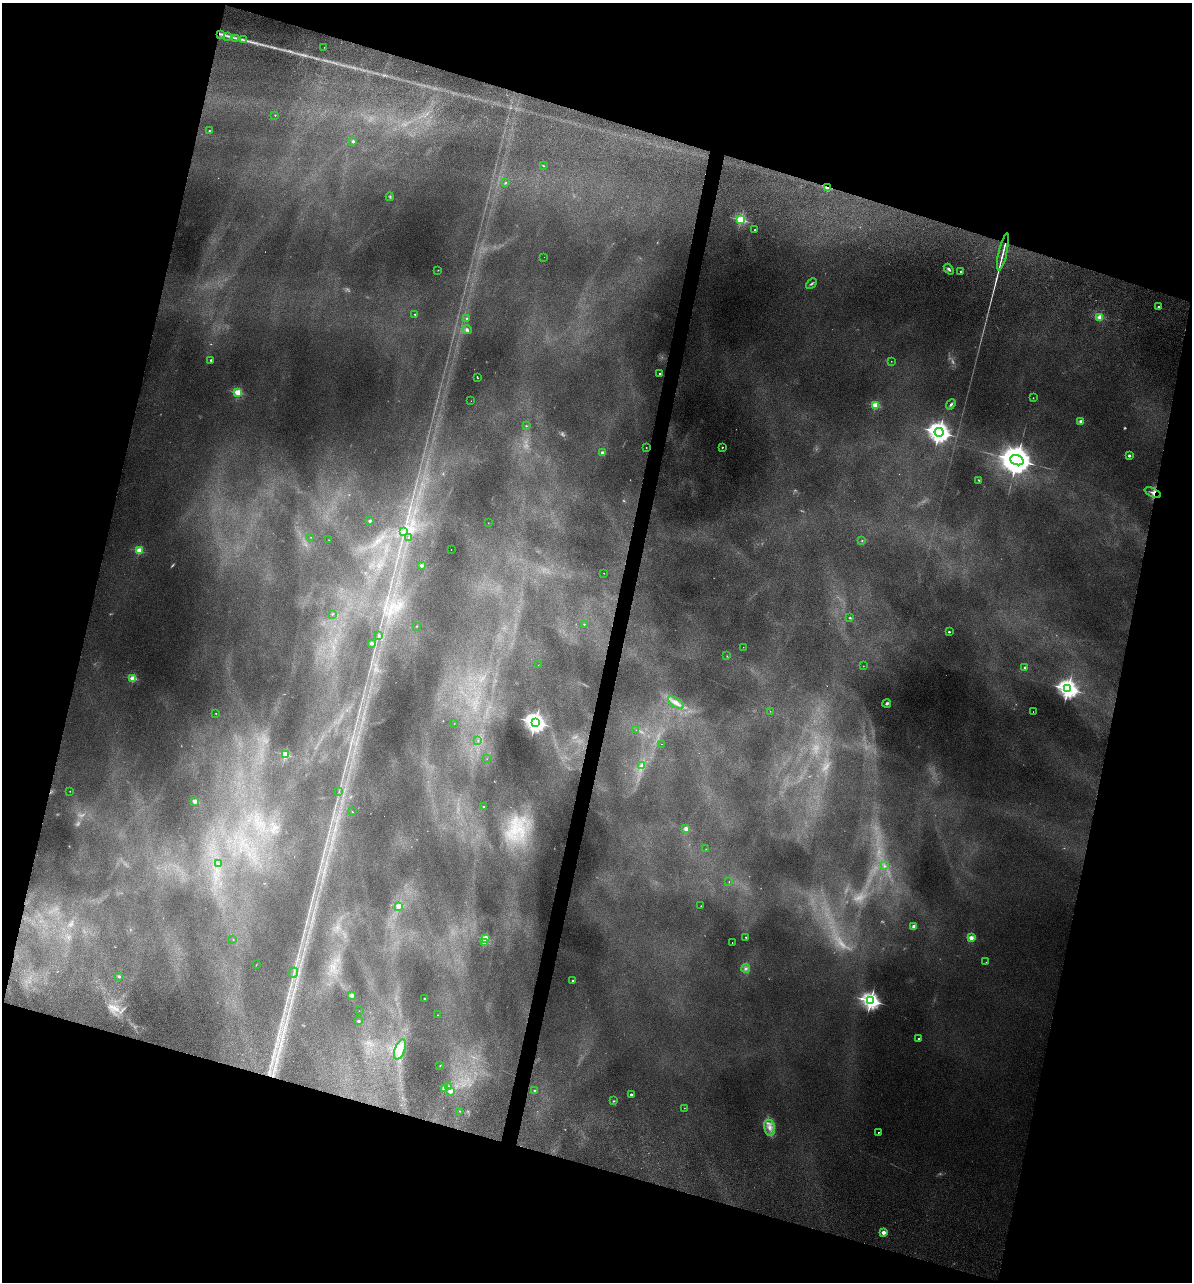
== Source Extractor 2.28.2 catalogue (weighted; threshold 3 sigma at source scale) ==
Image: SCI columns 239-4998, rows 393-5510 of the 5355 x 5900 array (HDU 1 of 3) = the unmasked area's bounding box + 8 px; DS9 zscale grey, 4 x 4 block average (1 PNG px = mean of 4 x 4 image px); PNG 1194 x 1284 px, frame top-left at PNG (2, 3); each listed source drawn as its Kron ellipse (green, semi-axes under 4 px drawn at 4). Shown black and unused: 33% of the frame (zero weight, under 3 of 5 exposures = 17% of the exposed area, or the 3 px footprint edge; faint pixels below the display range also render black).
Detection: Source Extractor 2.28.2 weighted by HDU 2 'WHT'. Background 0.18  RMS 0.009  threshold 0.0403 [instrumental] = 3 sigma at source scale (4.5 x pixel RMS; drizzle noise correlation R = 1.50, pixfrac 1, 0.05/0.05 arcsec/px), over >= 5 px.
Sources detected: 178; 44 too faint to see at this stretch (4 x 4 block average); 1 cosmic-ray / hot-pixel residue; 1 long thin detection or spike segment (spike, bleed or trail) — neither listed nor drawn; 1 coinciding with a brighter row at this scale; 4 inside a brighter listed object's ellipse — not listed separately; the other 127 listed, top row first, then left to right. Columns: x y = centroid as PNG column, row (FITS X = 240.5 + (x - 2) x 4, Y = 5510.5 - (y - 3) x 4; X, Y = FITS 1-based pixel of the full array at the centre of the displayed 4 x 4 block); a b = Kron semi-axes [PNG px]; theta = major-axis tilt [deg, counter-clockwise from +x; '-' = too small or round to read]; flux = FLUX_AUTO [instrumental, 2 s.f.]
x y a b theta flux
221 34 3 2 - 7
227 36 2 2 - 4.6
236 38 2 2 - 3.5
243 40 2 2 - 4.1
324 47 2 2 - 1.5
275 115 2 2 - 6.5
209 131 2 2 - 9.5
353 141 2 2 - 64
543 166 3 2 - 3.2
505 183 3 2 - 4.5
827 188 2 2 - 270
390 197 4 3 - 7.7
741 220 2 2 - 860
755 230 2 2 - 4.6
1003 252 19 2 77 25
544 257 2 2 - 0.77
949 269 6 2 -50 14
438 270 2 2 - 2.1
961 272 2 2 - 36
811 284 6 2 43 9.9
1158 307 2 2 - 25
415 314 2 2 - 9.5
1100 317 2 2 - 320
467 318 2 2 - 13
467 330 5 4 - 12
211 360 2 2 - 20
891 361 2 2 - 2.1
660 373 2 2 - 13
477 377 3 2 - 5
238 393 2 2 - 520
1033 398 2 2 - 3.3
471 401 2 2 - 1.1
951 404 5 3 - 15
875 405 2 2 - 470
1081 422 2 2 - 150
526 426 2 2 - 3.9
939 432 4 4 - 5100
646 447 2 2 - 2.4
722 447 2 2 - 14
602 453 2 2 - 97
1129 455 2 2 - 64
1017 460 7 5 -19 19000
979 480 4 2 - 4.4
1153 493 9 4 -24 28
370 521 2 2 - 68
488 523 2 2 - 1.3
404 532 2 2 - 2.9
310 537 2 2 - 1.5
409 537 2 2 - 1.8
329 540 2 2 - 1.4
862 541 2 2 - 4.8
139 550 2 2 - 360
451 550 2 2 - 3.8
421 566 2 2 - 60
604 573 2 2 - 2.1
332 614 2 2 - 4.9
850 618 3 2 - 4.7
584 624 2 2 - 8.1
416 626 2 2 - 2.1
949 632 2 2 - 30
378 635 2 2 - 2.7
371 643 2 2 - 81
743 647 2 2 - 2.5
727 656 2 2 - 2.7
538 665 2 2 - 1
863 666 2 2 - 3
1025 668 2 2 - 49
133 678 2 2 - 390
1068 689 4 3 - 4000
676 703 9 4 -33 39
887 703 4 4 - 11
770 711 2 2 - 2.5
1033 712 2 2 - 1.6
216 713 2 2 - 2.1
535 722 4 3 - 4400
454 724 2 2 - 1
636 730 2 2 - 1
478 740 2 2 - 2.7
661 744 2 2 - 1.2
285 754 2 2 - 550
487 759 2 2 - 1.1
642 765 4 3 - 11
70 791 2 2 - 2.2
339 792 2 2 - 1.8
195 801 2 2 - 160
484 806 2 2 - 4.5
352 812 2 2 - 3
686 829 2 2 - 180
706 849 2 2 - 1.2
218 864 2 2 - 1.4
884 866 2 2 - 8
729 882 2 2 - 2
399 906 2 2 - 140
701 906 2 2 - 2.1
914 927 2 2 - 180
746 937 2 2 - 11
485 938 2 2 - 350
971 938 2 2 - 220
233 940 2 2 - 2.8
485 942 2 2 - 230
732 943 2 2 - 2.1
986 962 2 2 - 1.9
256 965 2 2 - 2.2
746 968 4 3 - 14
294 973 5 2 - 6.6
119 976 2 2 - 31
572 981 2 2 - 21
352 995 2 2 - 130
424 998 2 2 - 16
871 1001 3 3 - 3400
359 1011 2 2 - 2.3
437 1015 2 2 - 2.1
358 1021 2 2 - 47
919 1039 2 2 - 35
400 1049 11 5 70 58
440 1066 2 2 - 2.6
448 1086 3 2 - 6.6
444 1088 2 2 - 100
534 1090 2 2 - 20
450 1091 2 2 - 120
631 1094 2 2 - 37
614 1101 3 2 - 5.1
684 1108 2 2 - 3.5
460 1111 2 2 - 7.5
769 1128 8 5 -81 45
878 1132 2 2 - 6.1
883 1232 2 2 - 160
Overlapping masked pixels (flux is a lower limit): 2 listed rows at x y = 827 188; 1153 493
Diffuse or blended objects may show on this block-average render without a row.